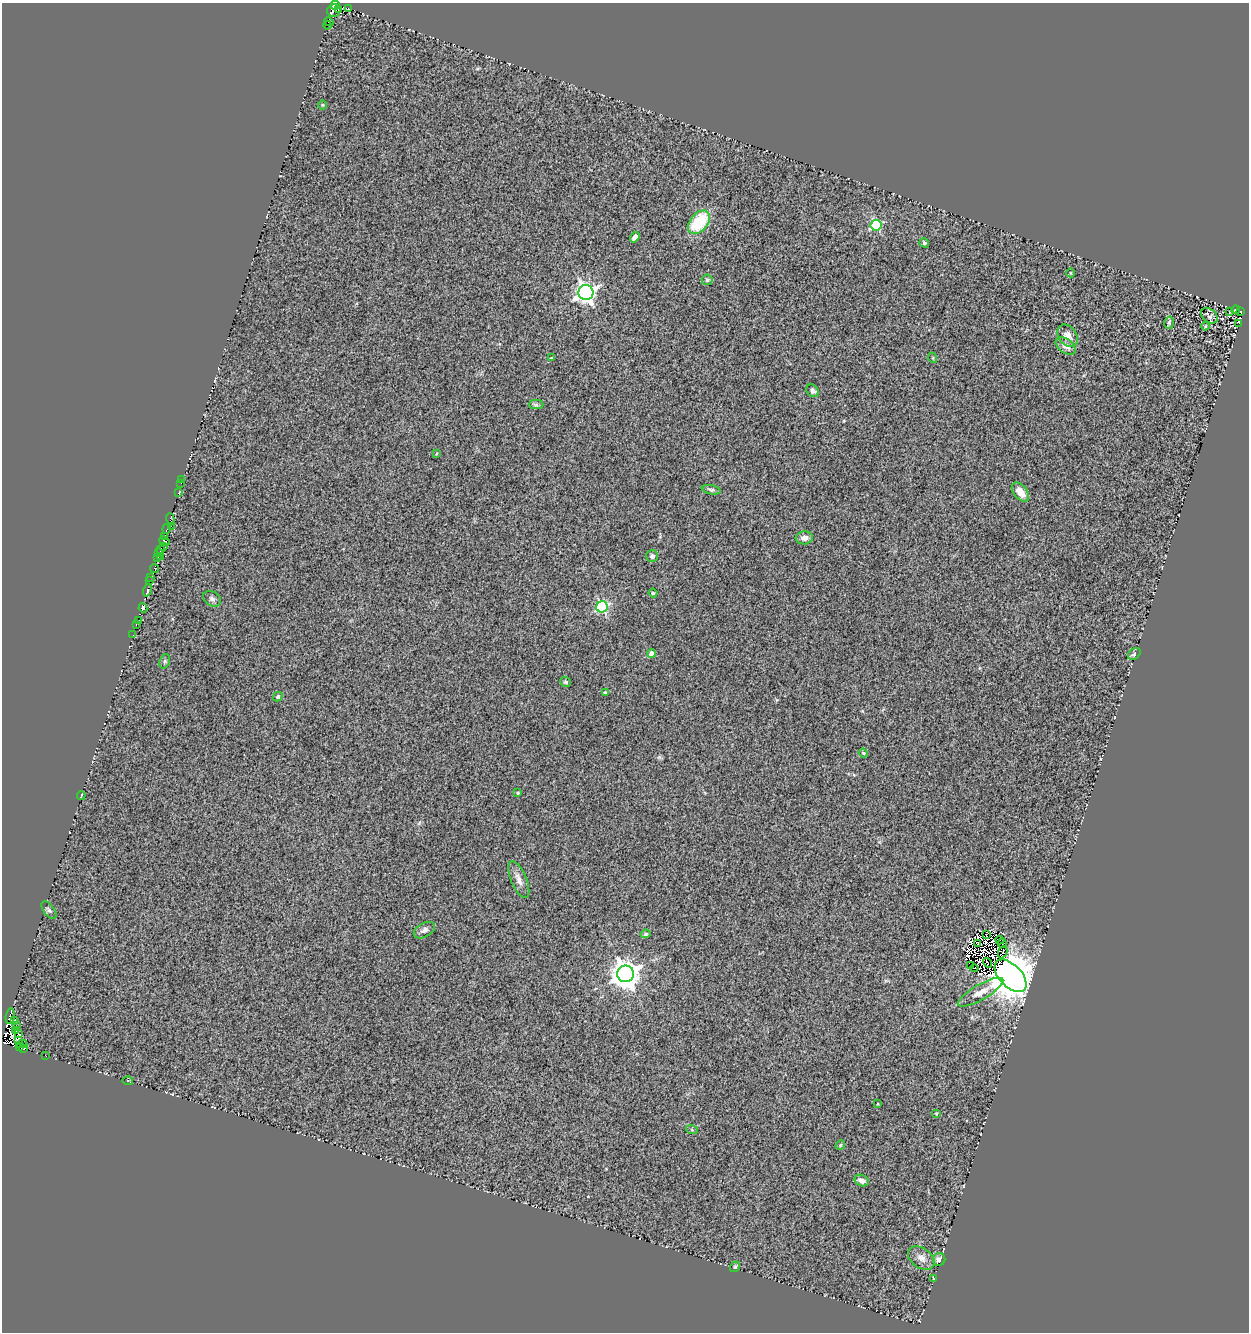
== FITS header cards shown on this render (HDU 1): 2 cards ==
NAXIS1  =                 1247
NAXIS2  =                 1330

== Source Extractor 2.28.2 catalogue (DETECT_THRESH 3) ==
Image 1247 x 1330 px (HDU 1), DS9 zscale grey, 1 PNG px = 1 image px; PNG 1251 x 1334 px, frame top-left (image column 1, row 1330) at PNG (2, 3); each listed source drawn as its Kron ellipse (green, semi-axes under 4 px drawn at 4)
Background 0.531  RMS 0.44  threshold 1.31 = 3 sigma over >= 5 px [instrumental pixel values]
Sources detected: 115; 15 with non-positive FLUX_AUTO (blend fragments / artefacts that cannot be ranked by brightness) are neither listed nor drawn; the other 100 listed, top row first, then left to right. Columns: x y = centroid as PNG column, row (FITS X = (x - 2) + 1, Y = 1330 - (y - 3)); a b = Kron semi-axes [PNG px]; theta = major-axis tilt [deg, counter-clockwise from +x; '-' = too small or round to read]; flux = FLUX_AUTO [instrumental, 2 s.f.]
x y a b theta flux
335 5 5 3 - 1500
348 9 3 3 - 200
339 10 3 2 - 340
334 11 7 6 - 720
329 22 4 2 - 110
327 25 4 2 - 91
322 105 4 3 - 26
699 222 13 8 50 1400
876 225 5 5 - 2100
635 237 5 4 - 150
924 243 5 4 - 61
1071 273 4 3 - 20
707 280 5 5 - 59
586 293 7 7 - 15000
1236 310 4 3 - 44
1230 312 3 2 - 19
1241 312 3 3 - 380
1209 316 9 6 -38 92
1169 323 6 4 76 50
1239 323 3 2 - 61
1205 326 4 3 - 25
1068 336 12 9 -54 220
1066 346 11 7 -38 200
551 358 3 3 - 27
933 358 5 3 - 28
812 391 7 5 -45 76
536 405 7 4 0 58
437 453 4 2 - 29
182 480 3 2 - 31
181 483 2 2 - 83
711 490 9 4 -11 59
1020 492 11 6 -50 310
178 493 3 2 - 100
170 519 6 3 -68 2200
171 526 3 2 - 120
167 529 5 3 - 750
164 536 3 3 - 1200
804 538 9 6 5 180
165 541 6 2 -22 980
163 547 3 2 - 1300
160 549 4 3 - 660
159 553 3 2 - 190
652 556 6 6 - 100
160 557 2 2 - 78
157 558 2 2 - 140
154 569 4 2 - 66
151 577 3 2 - 95
150 581 3 2 - 160
147 590 6 3 71 850
653 593 4 4 - 38
212 599 9 7 -30 110
602 607 6 5 - 4000
143 608 4 3 - 1600
138 620 2 2 - 120
136 624 3 2 - 160
133 635 2 2 - 57
652 654 4 4 - 360
1134 654 7 5 41 81
165 661 7 5 72 60
566 682 5 5 - 55
605 693 4 3 - 32
278 697 5 4 - 66
863 753 4 4 - 33
518 793 3 3 - 34
81 795 4 2 - 25
519 879 19 7 -67 230
49 910 10 5 -53 70
424 930 11 7 30 120
646 934 5 4 - 47
987 934 3 2 - 50
1000 940 4 2 - 69
1002 943 5 3 - 55
977 944 4 2 - 52
1003 952 6 3 64 43
987 963 5 3 - 83
970 966 2 2 - 10
974 968 4 2 - 46
626 974 8 8 - 43000
1011 976 20 11 -46 130000
981 992 26 7 29 330
10 1016 8 3 82 530
15 1021 3 2 - 140
16 1026 3 2 - 39
16 1031 3 3 - 670
18 1034 3 2 - 330
18 1040 4 3 - 890
22 1044 5 3 - 420
19 1046 2 2 - 310
24 1048 3 3 - 3100
46 1056 2 2 - 56
128 1081 5 3 - 25
878 1104 3 2 - 20
936 1113 5 3 - 29
692 1130 6 4 -19 32
840 1145 5 4 - 33
862 1181 7 5 -23 160
921 1258 15 10 -36 230
939 1259 6 6 - 130
735 1267 5 4 - 48
933 1278 3 2 - 22
At the frame edge (FLAGS 8, measured only in part): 1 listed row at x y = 335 5
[15 non-positive-flux detections neither listed nor drawn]